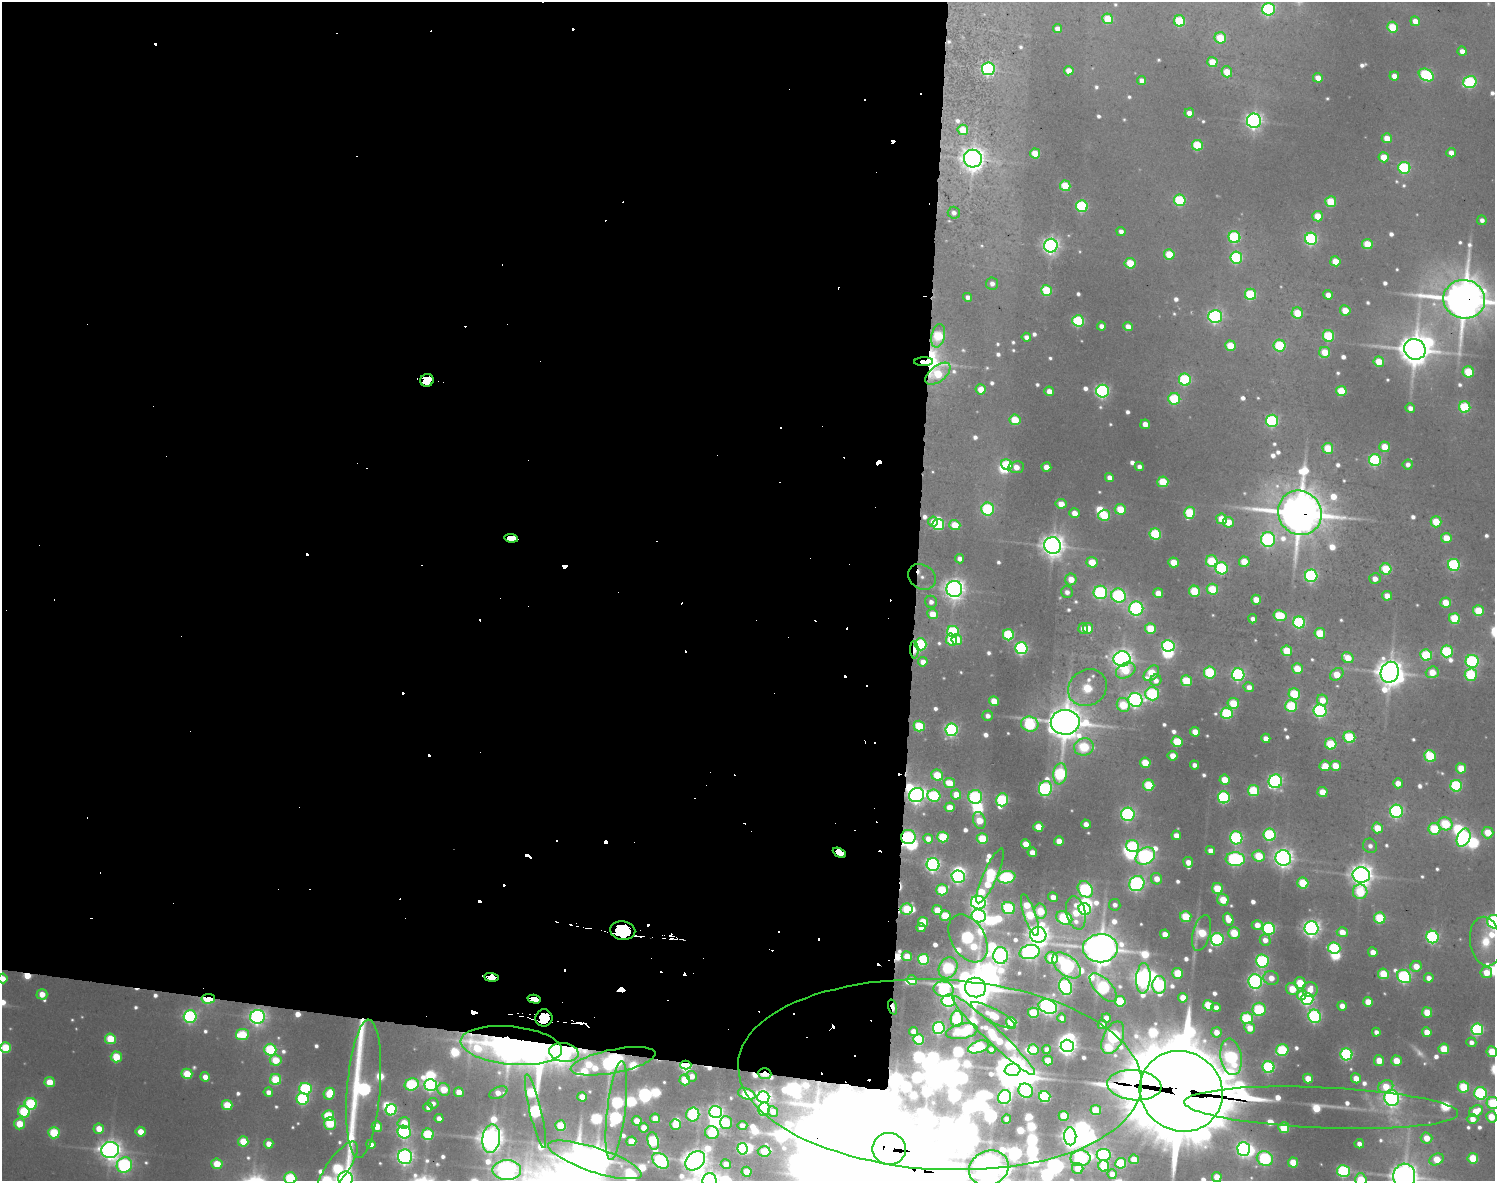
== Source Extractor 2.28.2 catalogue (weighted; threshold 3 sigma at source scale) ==
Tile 5 of 3 x 4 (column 2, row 2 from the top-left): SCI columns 1598-3090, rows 2384-3562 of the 4891 x 4847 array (HDU 1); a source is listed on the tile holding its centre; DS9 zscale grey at full resolution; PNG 1497 x 1183 px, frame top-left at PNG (2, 2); each listed source drawn as its Kron ellipse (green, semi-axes under 4 px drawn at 4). Shown black and unused: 54% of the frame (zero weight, under 2 of 5 exposures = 25% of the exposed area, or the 3 px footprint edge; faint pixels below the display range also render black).
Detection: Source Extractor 2.28.2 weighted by HDU 2 'WHT'; one run over the whole footprint, this tile lists its part. Background 0.314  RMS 0.036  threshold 0.163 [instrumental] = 3 sigma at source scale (4.5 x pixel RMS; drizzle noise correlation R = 1.50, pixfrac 1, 0.05/0.05 arcsec/px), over >= 5 px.
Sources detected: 753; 38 too faint to see at this stretch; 44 inside a brighter object's white glare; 9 cosmic-ray / hot-pixel residue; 1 long thin detection or spike segment (spike, bleed or trail) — neither listed nor drawn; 16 inside a brighter listed object's ellipse — not listed separately; of the other 645, all 500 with FLUX_AUTO >= 29.8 (the completeness limit of this list) listed and drawn (145 fainter detections not listed), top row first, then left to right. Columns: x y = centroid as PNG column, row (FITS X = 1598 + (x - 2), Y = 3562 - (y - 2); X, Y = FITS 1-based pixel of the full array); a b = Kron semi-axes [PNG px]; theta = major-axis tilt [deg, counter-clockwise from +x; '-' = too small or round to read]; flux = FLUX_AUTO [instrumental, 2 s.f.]
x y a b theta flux
1268 9 6 6 - 970
1108 19 5 5 - 220
1180 21 5 5 - 390
1415 21 5 4 - 75
1392 27 5 5 - 260
1057 29 4 4 - 59
1220 38 6 5 - 270
1462 51 4 4 - 55
1212 62 5 5 - 160
988 69 6 6 - 890
1069 71 5 4 - 85
1227 72 5 5 - 160
1426 75 8 6 -29 740
1394 76 5 4 - 60
1318 78 5 4 - 82
1142 80 4 4 - 37
1470 82 7 6 - 760
1189 113 5 4 - 58
1254 121 7 7 - 2600
963 130 5 5 - 140
1387 138 5 5 - 110
1197 145 5 5 - 350
1035 153 5 5 - 160
1451 153 5 4 - 54
1384 157 5 5 - 150
973 159 9 9 - 5900
1404 168 6 6 - 670
1065 186 5 5 - 270
1180 200 6 5 - 510
1331 202 5 5 - 280
1082 206 6 5 - 630
954 213 6 6 - 30
1318 216 5 5 - 150
1482 220 5 4 - 31
1121 231 4 4 - 32
1234 237 6 6 - 640
1311 239 6 6 - 960
1367 244 5 5 - 200
1051 246 7 6 - 2500
1169 254 5 5 - 200
1236 257 6 6 - 750
1335 261 5 5 - 130
1130 263 5 5 - 210
992 284 6 6 - 31
1046 290 5 5 - 330
1250 294 6 5 - 470
1328 295 4 4 - 58
968 297 4 4 - 32
1464 299 21 19 -11 21000
1345 310 5 5 - 120
1297 313 6 5 - 210
1215 316 6 6 - 1500
1078 321 6 5 - 620
1101 326 4 4 - 35
1128 326 5 4 - 58
938 336 12 6 76 390
1328 336 6 5 - 440
1026 337 4 4 - 34
1230 346 5 5 - 190
1280 346 6 6 - 460
1415 349 11 10 - 12000
1325 352 5 5 - 150
924 362 9 4 3 9900
1379 362 5 5 - 150
1468 372 5 5 - 280
938 374 15 8 39 290
427 380 6 6 - 25000
1185 380 6 6 - 700
981 389 5 5 - 110
1049 391 5 4 - 61
1102 391 6 6 - 1400
1341 391 5 5 - 230
1174 399 6 6 - 500
1465 407 6 5 - 440
1410 408 5 4 - 37
1015 420 5 5 - 250
1272 421 6 6 - 810
1145 424 5 4 - 68
1385 447 5 5 - 140
1328 448 5 5 - 220
1375 460 6 6 - 740
1408 464 5 5 - 30
1007 465 6 5 - 420
1016 467 8 6 6 76
1046 467 5 4 - 72
1139 467 4 4 - 30
1109 477 5 4 - 44
1163 482 5 5 - 250
1061 504 5 5 - 100
988 509 6 6 - 700
1120 509 5 5 - 190
1074 513 5 5 - 69
1190 513 6 5 - 390
1300 513 23 21 -51 23000
1104 515 6 5 - 320
1222 519 5 5 - 150
933 522 5 5 - 49
1228 522 5 5 - 120
1436 522 5 5 - 180
938 524 6 5 - 500
955 525 5 5 - 180
1155 534 6 5 - 490
511 538 7 4 -6 17000
1446 538 5 5 - 130
1268 539 7 7 - 1300
1053 545 8 8 - 5800
960 559 4 4 - 38
1212 561 6 5 - 320
1092 562 5 5 - 170
1174 562 5 5 - 140
1244 562 5 5 - 170
1454 565 6 6 - 780
1222 568 6 6 - 700
1386 569 6 5 - 290
1311 576 6 6 - 1000
922 577 14 12 -36 80
1071 579 6 5 - 97
1375 579 6 5 - 41
954 589 8 8 - 4300
1212 589 6 5 - 280
1194 591 5 5 - 300
1067 592 6 5 - 32
1100 592 7 6 - 990
1158 593 5 5 - 88
1119 596 7 7 - 1200
1387 596 5 4 - 74
1256 600 5 5 - 91
931 602 6 6 - 32
1446 603 5 5 - 130
1136 608 7 7 - 1500
1478 611 5 5 - 250
933 614 5 5 - 120
1280 615 7 5 -11 320
1253 619 4 4 - 30
1455 619 5 5 - 350
1299 622 6 6 - 780
1083 628 5 5 - 43
1088 628 5 5 - 110
1150 629 5 5 - 260
953 632 6 5 - 540
1320 633 5 5 - 240
1008 635 5 5 - 530
951 640 6 5 - 220
957 640 5 5 - 140
921 644 6 6 - 690
1168 646 6 5 - 900
1021 648 6 6 - 1200
914 650 8 3 -87 86
1287 651 5 5 - 220
1447 651 6 6 - 570
1426 655 6 5 - 480
1348 658 6 5 - 130
1122 659 8 7 - 4200
1472 661 6 6 - 1100
923 662 5 4 - 58
1297 669 5 5 - 160
1126 670 10 7 29 160
1210 672 6 6 - 490
1390 672 10 9 - 8500
1432 672 6 5 - 130
1151 673 9 6 46 280
1337 674 7 5 40 150
1238 675 6 6 - 1200
1471 675 6 6 - 490
1156 680 6 5 - 43
1186 681 5 5 - 320
1249 687 5 5 - 43
1087 688 20 17 35 390
1152 694 7 6 - 780
1294 694 6 5 - 390
1135 700 7 7 - 1900
1322 700 6 5 - 91
994 701 5 5 - 110
1233 703 5 5 - 240
1123 705 7 6 - 230
1291 706 6 6 - 440
1320 711 6 6 - 1100
1227 713 6 5 - 550
988 716 5 5 - 34
1065 722 14 12 2 14000
1030 724 9 7 -15 640
919 726 5 5 - 310
951 730 6 6 - 1200
1195 732 5 4 - 88
1349 737 6 5 - 430
1266 738 5 4 - 54
1177 742 5 5 - 320
1331 744 6 5 - 310
1084 747 10 8 18 430
1173 756 5 5 - 85
1430 756 6 5 - 420
1145 763 5 5 - 180
1194 765 4 4 - 33
1325 766 5 5 - 130
1335 766 5 5 - 140
1461 768 5 5 - 150
1060 774 11 7 83 630
937 775 6 5 - 230
1225 780 5 5 - 130
1275 781 7 6 - 1500
949 783 6 5 - 130
1398 783 5 5 - 76
1149 785 6 5 - 340
1456 786 6 5 - 650
1045 789 8 6 78 1400
1253 791 5 5 - 410
1323 792 5 5 - 130
956 794 5 5 - 110
917 795 8 7 - 2700
934 796 6 6 - 590
975 797 7 7 - 1000
1224 797 6 6 - 820
1002 800 7 6 - 690
950 807 5 5 - 120
1396 811 6 6 - 1200
1128 814 6 6 - 1400
979 820 9 6 -70 170
1086 824 5 4 - 50
1445 824 7 6 - 380
1038 827 5 5 - 140
1377 828 5 5 - 180
1434 829 6 6 - 370
1488 833 6 5 - 150
1176 835 5 4 - 61
1270 835 6 6 - 720
908 837 7 7 - 1000
943 837 5 5 - 330
1236 838 6 6 - 990
1464 838 9 6 66 1400
928 839 5 5 - 57
982 839 5 5 - 260
1059 841 5 5 - 79
1026 844 5 4 - 110
1133 846 6 6 - 560
1370 846 7 7 - 32
1210 851 5 4 - 46
1032 852 5 4 - 74
839 853 7 4 -27 16000
1145 856 10 8 32 1900
1259 856 6 5 - 230
1283 858 8 7 - 3800
1235 859 10 7 -2 1300
1188 862 5 5 - 59
933 865 6 6 - 1900
1361 875 8 8 - 5700
990 876 30 7 66 750
958 877 7 6 - 1300
1006 877 9 6 11 860
1156 879 6 5 - 71
1303 883 5 5 - 290
1137 884 8 7 - 1800
1085 889 9 7 -52 1000
1217 889 5 5 - 240
942 890 6 5 - 360
1360 892 7 7 - 350
1053 897 5 4 - 54
1223 900 6 5 - 150
978 903 7 6 - 2100
1115 905 6 5 - 31
1009 908 6 6 - 610
907 909 6 5 - 290
1085 909 6 5 - 820
937 910 5 5 - 140
1040 911 7 6 - 220
1076 913 17 9 -77 170
1030 915 22 6 -71 600
945 916 5 5 - 260
979 916 7 6 - 1400
1186 917 5 5 - 290
1064 918 8 6 -24 620
1380 918 6 5 - 390
1228 919 6 5 - 86
923 922 5 5 - 220
1494 922 7 6 - 1400
1257 925 5 5 - 66
921 928 4 4 - 45
1311 928 7 7 - 2900
1269 929 6 6 - 890
623 931 12 9 -10 75000
1342 932 5 5 - 95
1202 933 18 8 74 290
1234 933 5 5 - 240
1165 934 5 4 - 68
1038 935 8 8 - 5100
1432 937 6 6 - 1100
968 938 26 17 -59 1400
1217 939 6 6 - 930
1265 940 6 5 - 51
1486 941 25 15 -82 150
1100 948 17 14 0 14000
1334 948 6 5 - 550
1030 952 10 7 12 1900
1373 952 5 4 - 71
907 956 5 5 - 99
1000 956 8 7 - 2500
1052 958 6 6 - 240
923 959 5 5 - 480
1262 961 6 6 - 960
1067 965 17 9 -39 2000
1416 966 6 5 - 87
948 968 11 9 61 650
1178 973 5 5 - 210
1486 973 6 5 - 100
1383 974 5 5 - 240
1404 976 7 6 - 1200
491 977 7 4 -6 18000
3 978 5 4 - 66
1143 978 15 7 86 3600
1271 978 8 7 - 72
1429 978 5 4 - 45
912 980 5 4 - 140
1255 981 7 6 - 2000
1300 983 6 5 - 230
1159 985 9 7 85 750
975 987 10 9 - 17000
1065 987 8 6 -73 1400
1103 987 18 8 -47 890
944 989 10 7 -11 640
1292 989 6 5 - 170
1310 990 8 7 - 88
42 994 5 5 - 77
1302 995 5 4 - 110
1183 998 5 4 - 100
208 999 7 4 6 450
534 999 6 4 -14 14000
1307 999 6 6 - 1200
948 1000 7 6 - 1200
1120 1001 5 5 - 290
1368 1002 5 5 - 120
1208 1005 5 5 - 230
1048 1006 9 6 -21 2700
1342 1006 5 4 - 56
893 1007 8 4 -73 120
1216 1007 5 4 - 38
1259 1009 7 6 - 520
1427 1012 5 5 - 160
1033 1013 5 5 - 290
993 1015 25 6 -29 270
1315 1016 7 6 - 1200
190 1017 6 6 - 1200
257 1017 7 7 - 2400
544 1018 8 8 - 46000
1062 1018 4 4 - 34
1106 1018 4 4 - 65
1247 1018 6 6 - 500
957 1019 8 6 89 500
1011 1022 5 5 - 280
1102 1025 4 4 - 45
939 1028 6 5 - 1000
1250 1028 6 5 - 100
1477 1029 6 6 - 810
914 1031 5 4 - 65
962 1031 16 7 11 520
1216 1032 5 5 - 64
1376 1032 4 4 - 32
1427 1032 5 4 - 94
242 1035 6 5 - 350
994 1036 57 7 -44 640
1113 1038 17 9 65 1600
110 1039 5 5 - 270
919 1039 5 5 - 410
1471 1042 5 4 - 36
511 1045 51 19 -6 15000
1067 1046 6 6 - 3600
978 1047 11 5 19 730
5 1048 5 5 - 340
1033 1049 5 5 - 190
1047 1049 4 4 - 40
1444 1049 5 5 - 200
270 1050 6 6 - 560
991 1050 4 4 - 36
1282 1050 6 6 - 500
564 1052 15 9 -9 1400
1492 1052 5 5 - 200
1346 1054 6 6 - 860
116 1057 5 5 - 270
1231 1057 18 10 -82 1100
276 1060 6 5 - 190
1048 1060 5 5 - 140
613 1061 43 11 11 3400
1379 1061 5 5 - 91
1396 1061 5 5 - 130
686 1065 5 4 - 1200
1268 1067 6 6 - 750
1012 1070 8 6 4 11000
187 1074 5 5 - 240
765 1074 7 5 -4 270
940 1075 202 95 -3 44000
692 1076 5 5 - 50
205 1077 5 4 - 62
1308 1078 5 5 - 110
1356 1078 5 5 - 79
276 1079 5 5 - 340
685 1080 5 5 - 210
50 1082 5 5 - 170
412 1084 7 6 - 640
431 1085 6 6 - 1300
1134 1085 27 15 -6 4700
1386 1086 7 6 - 140
1463 1087 5 5 - 320
306 1089 6 6 - 760
364 1089 69 16 86 1900
444 1089 7 6 - 170
1026 1091 7 6 - 900
1181 1091 42 39 -32 120000
268 1092 5 4 - 42
459 1092 5 4 - 91
498 1092 9 5 26 70
1481 1093 6 6 - 910
329 1094 6 5 - 200
747 1094 9 5 -18 320
582 1097 5 4 - 92
763 1097 6 6 - 2900
1005 1097 7 6 - 1300
1045 1097 6 5 - 630
1392 1098 8 7 - 2500
303 1099 6 6 - 670
433 1103 5 5 - 31
1493 1103 6 6 - 450
31 1104 6 6 - 580
227 1105 5 5 - 210
428 1107 5 4 - 49
1321 1108 137 20 -2 550
764 1109 7 5 79 500
391 1110 6 5 - 590
1096 1110 5 5 - 180
535 1111 38 6 -77 1400
616 1111 50 9 83 1900
773 1111 5 5 - 66
1476 1111 7 5 29 120
24 1112 6 6 - 440
716 1112 6 6 - 1700
693 1115 7 6 - 650
328 1116 6 5 - 340
1064 1116 5 5 - 190
1491 1117 5 5 - 150
439 1118 4 4 - 50
655 1118 5 5 - 100
1007 1119 5 4 - 47
1472 1119 6 5 - 62
637 1121 5 4 - 85
330 1123 6 6 - 380
404 1123 6 5 - 150
726 1123 6 6 - 370
20 1124 6 5 - 180
675 1124 5 5 - 160
742 1125 5 4 - 44
561 1126 5 5 - 250
377 1127 5 5 - 130
644 1128 5 5 - 85
1284 1128 5 5 - 290
99 1129 5 5 - 110
141 1132 5 5 - 100
404 1132 7 6 - 1300
54 1133 5 5 - 390
712 1133 7 6 - 370
428 1134 6 6 - 430
1070 1136 9 6 -88 3100
1427 1138 6 5 - 110
491 1139 14 8 81 7000
243 1141 5 5 - 190
631 1141 5 5 - 150
653 1141 9 5 -78 630
269 1144 5 4 - 74
371 1144 4 4 - 56
1359 1144 4 4 - 37
742 1149 6 5 - 580
889 1149 17 16 - 49000
1244 1149 7 6 - 1700
110 1150 9 8 - 4700
764 1151 6 5 - 160
1104 1155 7 6 - 1300
405 1157 7 7 - 2500
1080 1158 10 8 2 1600
1265 1158 8 7 - 880
1473 1158 5 5 - 240
1134 1159 5 5 - 110
1437 1159 7 5 26 160
595 1160 49 12 -18 14000
661 1161 9 6 -39 1100
695 1161 11 8 42 6700
1121 1163 5 5 - 380
1293 1163 5 5 - 170
217 1164 5 5 - 180
726 1164 5 5 - 72
124 1165 8 7 - 1300
1104 1166 5 5 - 230
337 1168 31 11 55 670
989 1168 20 17 23 11000
1078 1169 6 5 - 88
507 1170 14 10 0 4500
1343 1171 6 6 - 870
747 1172 5 5 - 130
1112 1174 4 4 - 64
1404 1176 12 11 - 8900
1217 1177 5 5 - 110
290 1178 6 6 - 550
346 1179 7 7 - 1500
709 1180 7 7 - 3200
1361 1180 6 5 - 230
Overlapping masked pixels (flux is a lower limit): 30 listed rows (the first 20) at x y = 1464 299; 938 336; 924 362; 938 374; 427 380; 1300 513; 511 538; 921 644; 914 650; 917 795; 908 837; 839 853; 907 909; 623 931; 491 977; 208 999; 534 999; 893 1007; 257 1017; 544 1018
Isophote crosses this tile's border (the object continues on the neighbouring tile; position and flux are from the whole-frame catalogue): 19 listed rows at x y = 1268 9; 1464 299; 1494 922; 3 978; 5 1048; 1492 1052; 1181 1091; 1493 1103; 616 1111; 1491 1117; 595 1160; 989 1168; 507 1170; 1404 1176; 1217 1177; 290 1178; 346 1179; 709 1180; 1361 1180